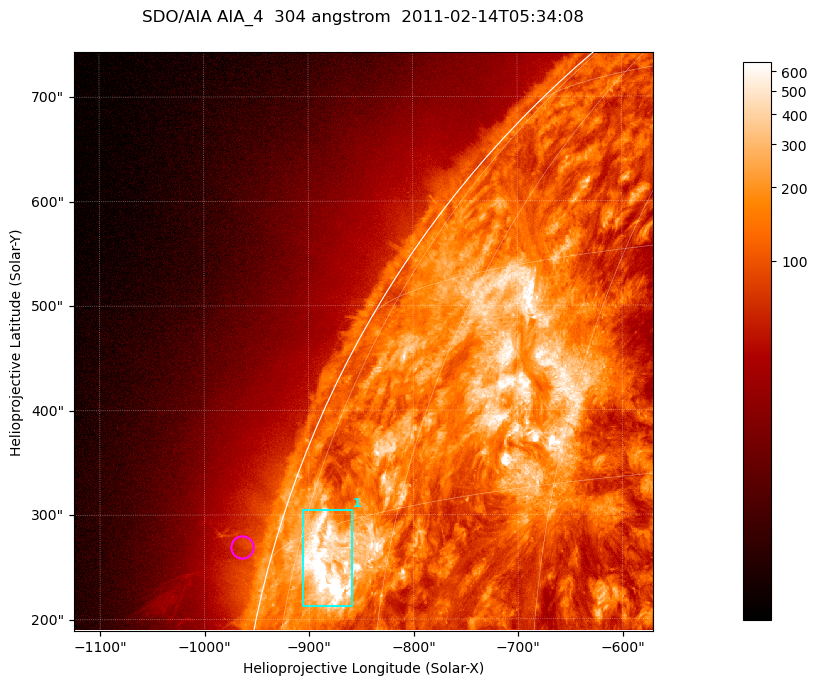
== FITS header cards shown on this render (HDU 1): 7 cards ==
TELESCOP= 'SDO/AIA '           / For AIA: SDO/AIA
INSTRUME= 'AIA_4   '           / For AIA: AIA_ATA1, AIA_ATA2, AIA_ATA3 or AIA_AT
WAVELNTH=                  304 / [angstrom] Wavelength
WAVEUNIT= 'angstrom'           / Wavelength unit: angstrom
DATE-OBS= '2011-02-14T05:34:08.148' / [ISO] Date when observation started; ISO 8
CTYPE1  = 'HPLN-TAN'           / CTYPE1; Typically HPLN
CTYPE2  = 'HPLT-TAN'           / CTYPE2; Typically HPLT

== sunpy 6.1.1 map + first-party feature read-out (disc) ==
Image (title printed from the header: SDO/AIA AIA_4  304 angstrom  2011-02-14T05:34:08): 923 x 923 px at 0.6 arcsec/px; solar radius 972 arcsec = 1619 px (partial field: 4.9% of the solar disc is inside the frame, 47% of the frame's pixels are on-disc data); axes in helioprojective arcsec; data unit not stated in the header (colour bar unlabelled)
Orientation: roll -0.132 deg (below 1 deg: not rotated)
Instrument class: DISC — disc imager (sunpy class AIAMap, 304 A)
Bright regions (active regions / flare kernels): reference = the on-disc median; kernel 7 px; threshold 5 sigma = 368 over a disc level ~130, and >= 1.15x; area >= 851 px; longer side >= 11 px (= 6.6 arcsec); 1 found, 1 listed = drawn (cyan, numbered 1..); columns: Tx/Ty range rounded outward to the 2 arcsec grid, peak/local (2 s.f.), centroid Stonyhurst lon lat
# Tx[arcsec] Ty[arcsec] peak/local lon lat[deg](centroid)
1 -906..-858 212..306 10 -69 +12
Off-limb structures (1.02-1.3 R_sun): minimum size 400 px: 1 found; the strongest spans PA ~70..80 deg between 1.02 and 1.06 R_sun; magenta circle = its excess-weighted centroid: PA ~75 deg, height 1.03 R_sun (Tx ~-964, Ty ~268 arcsec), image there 1.8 x the reference